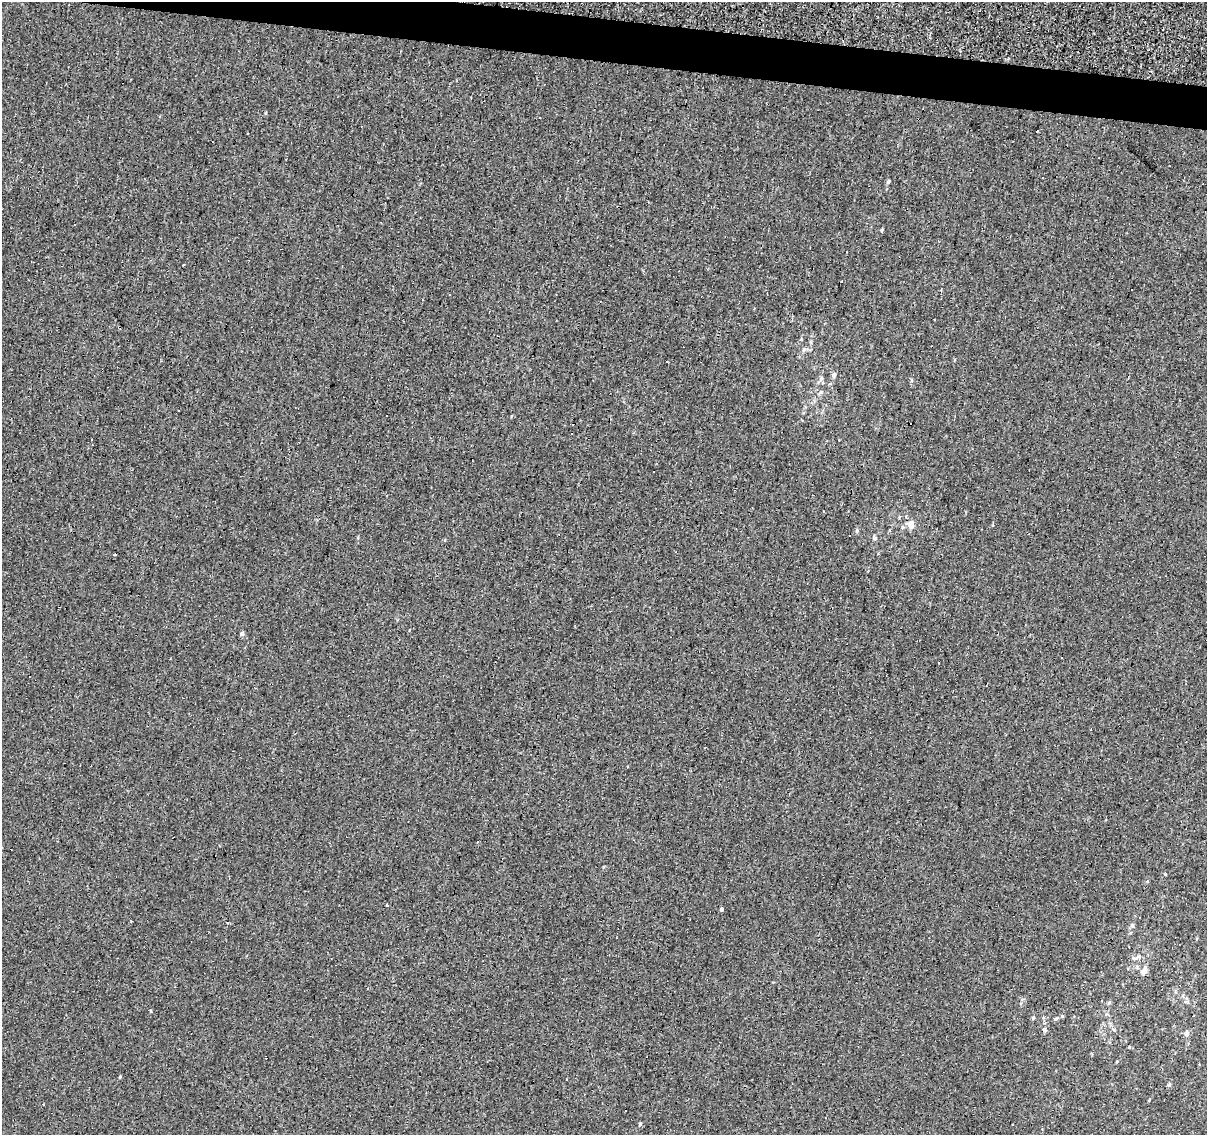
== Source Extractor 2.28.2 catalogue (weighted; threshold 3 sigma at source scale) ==
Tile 11 of 4 x 4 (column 3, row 3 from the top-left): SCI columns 2411-3615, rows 1356-2488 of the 4824 x 5035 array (HDU 1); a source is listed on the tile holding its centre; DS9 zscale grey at full resolution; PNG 1209 x 1137 px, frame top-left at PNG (2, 2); no overlay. Shown black and unused: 3% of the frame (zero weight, under 3 of 4 exposures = <1% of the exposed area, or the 3 px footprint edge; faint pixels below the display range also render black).
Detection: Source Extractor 2.28.2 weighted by HDU 2 'WHT'; one run over the whole footprint, this tile lists its part. Background -0.00137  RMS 0.0033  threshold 0.015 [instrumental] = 3 sigma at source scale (4.5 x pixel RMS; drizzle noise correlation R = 1.50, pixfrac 1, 0.0396/0.0396 arcsec/px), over >= 5 px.
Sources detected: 55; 25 cosmic-ray / hot-pixel residue — not listed; the other 30 listed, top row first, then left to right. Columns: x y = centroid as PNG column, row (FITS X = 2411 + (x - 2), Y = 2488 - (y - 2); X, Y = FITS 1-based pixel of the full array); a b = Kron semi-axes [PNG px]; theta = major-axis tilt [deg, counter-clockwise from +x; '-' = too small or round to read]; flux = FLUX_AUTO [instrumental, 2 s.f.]
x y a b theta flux
1042 178 3 2 - 0.34
888 182 5 4 - 0.54
882 230 6 3 71 0.31
842 282 3 3 - 3.1
801 339 5 4 - 0.32
804 349 7 5 89 0.66
834 375 6 5 - 0.88
821 379 7 4 88 0.69
179 410 3 3 - 4.5
92 440 3 3 - 0.53
653 472 3 3 - 0.56
911 524 10 8 -44 2.1
993 526 3 3 - 0.53
850 536 3 2 - 0.38
874 538 5 5 - 0.73
115 554 3 2 - 2.2
242 634 5 5 - 0.69
939 663 3 2 - 0.46
1165 874 4 3 - 0.25
387 905 3 3 - 0.56
722 908 4 3 - 5.8
1139 918 3 2 - 0.36
1144 971 10 7 61 1.5
1109 1003 6 4 2 0.42
151 1011 5 3 - 0.23
1056 1018 5 4 - 0.41
1187 1033 7 6 - 1
1169 1085 5 4 - 0.43
640 1124 5 4 - 0.49
1012 1125 3 2 - 0.36
Unlisted compact peaks at least as high as the median listed source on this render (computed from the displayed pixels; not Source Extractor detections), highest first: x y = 120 1077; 265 113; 856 531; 1132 925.